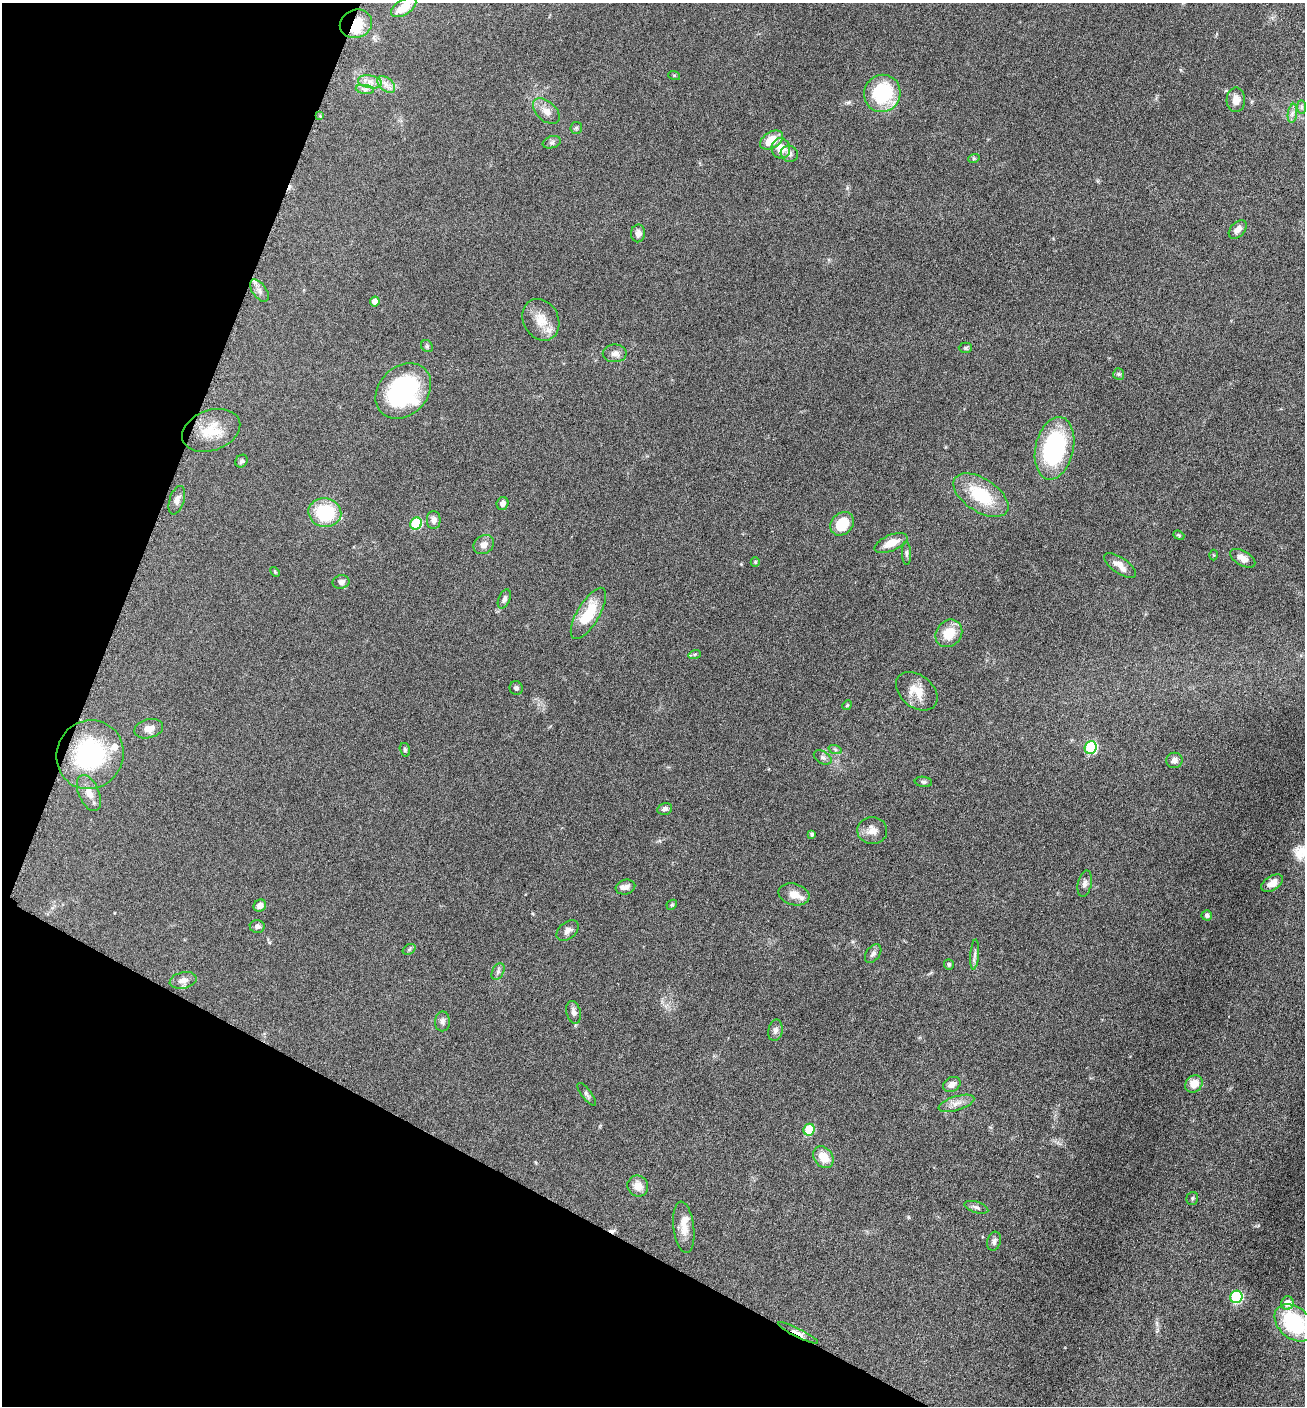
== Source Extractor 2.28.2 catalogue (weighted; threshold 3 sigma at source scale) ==
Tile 9 of 4 x 4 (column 1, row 3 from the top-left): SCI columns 286-1588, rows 1410-2813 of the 5649 x 5632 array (HDU 1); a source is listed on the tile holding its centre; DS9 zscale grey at full resolution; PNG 1307 x 1408 px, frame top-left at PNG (2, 3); each listed source drawn as its Kron ellipse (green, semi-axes under 4 px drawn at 4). Shown black and unused: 22% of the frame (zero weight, under 6 of 12 exposures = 1% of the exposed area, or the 3 px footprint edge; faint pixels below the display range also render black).
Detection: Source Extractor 2.28.2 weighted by HDU 2 'WHT'; one run over the whole footprint, this tile lists its part. Background 0.0873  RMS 0.0038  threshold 0.0156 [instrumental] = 3 sigma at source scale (4.09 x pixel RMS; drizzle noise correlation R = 1.36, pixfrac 0.8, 0.05/0.05 arcsec/px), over >= 5 px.
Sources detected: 104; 1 inside a brighter object's white glare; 1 cosmic-ray / hot-pixel residue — neither listed nor drawn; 2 inside a brighter listed object's ellipse — not listed separately; the other 100 listed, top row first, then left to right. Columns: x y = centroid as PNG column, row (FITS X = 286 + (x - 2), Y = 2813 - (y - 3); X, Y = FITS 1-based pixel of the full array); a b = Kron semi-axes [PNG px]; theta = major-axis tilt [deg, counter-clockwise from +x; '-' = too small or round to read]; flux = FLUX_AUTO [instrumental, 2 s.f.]
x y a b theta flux
404 7 14 7 33 6.1
356 24 16 14 22 8.4
674 75 6 4 -18 0.39
370 82 12 6 -10 2.3
386 84 10 6 -41 2
365 89 9 4 -8 0.97
882 93 19 18 - 28
1236 100 12 9 89 3.5
1301 107 7 4 -89 0.67
546 111 16 9 -42 3
1292 113 9 4 81 1.2
320 116 4 3 - 0.34
576 128 6 5 - 0.54
772 140 12 8 32 6.8
552 142 9 6 18 0.94
781 148 10 9 - 5.2
789 154 9 8 - 1.5
974 158 6 4 19 0.41
1238 229 11 7 45 2.3
638 233 9 7 87 1.7
259 291 13 7 -54 1.8
375 301 5 4 - 2.4
541 320 22 17 -62 6.6
427 346 6 5 - 0.65
965 348 7 5 2 0.59
615 353 12 9 1 2
1119 374 6 5 - 0.62
403 391 31 24 45 42
211 430 30 20 20 10
1054 448 32 19 77 42
242 461 7 6 - 0.91
981 495 31 16 -33 17
177 500 15 7 72 1.8
502 503 6 6 - 1.5
325 513 16 14 -12 20
434 520 9 7 90 1.5
416 524 6 5 - 25
842 524 13 10 45 9.7
1179 535 6 4 -22 0.44
891 543 17 8 23 4.6
484 544 11 9 33 2.1
906 553 11 4 -89 0.9
1213 555 5 3 - 0.33
1243 558 14 7 -30 3.1
755 562 5 4 - 0.37
1120 566 18 8 -34 3.3
275 572 6 3 -46 0.37
341 582 8 6 11 1.7
504 599 10 5 66 1.2
588 613 29 11 59 12
949 633 15 12 49 7.7
695 654 6 4 18 0.48
516 688 7 6 - 0.91
917 691 23 16 -39 6.1
847 705 5 4 - 0.37
149 729 14 9 13 3
1091 748 6 6 - 34
835 749 7 4 -20 0.64
405 750 7 5 -75 0.61
90 755 35 33 61 39
823 757 9 6 -30 1.1
1174 760 8 7 - 1.7
923 782 9 5 -7 0.74
89 793 19 10 -67 3.8
665 809 7 5 14 1.1
872 831 15 13 -3 3.3
812 834 4 3 - 0.71
1272 883 12 7 32 3.1
1085 884 13 7 78 1.4
625 887 10 7 15 1.9
794 894 16 10 -15 4
672 905 5 4 - 0.46
260 906 6 5 - 2
1207 915 5 5 - 0.9
257 926 7 6 - 1.3
568 931 13 8 41 1.8
409 949 7 5 32 0.6
873 954 10 6 53 1.2
975 954 15 4 85 1.2
949 964 5 5 - 0.62
498 972 9 6 64 1
183 980 14 8 13 2.5
574 1012 11 7 -76 1.7
442 1021 10 7 88 1.3
775 1030 11 7 79 1.4
952 1084 9 7 27 2.1
1194 1084 9 8 - 4.6
587 1094 14 5 -53 0.98
956 1103 18 7 17 2.7
809 1130 6 5 - 13
823 1157 12 9 -53 5.9
638 1186 11 10 - 3.8
1192 1198 6 6 - 0.6
976 1207 12 5 -18 1
684 1227 26 10 -83 4.7
994 1241 10 6 73 1.2
1236 1297 6 6 - 36
1287 1303 6 6 - 3.2
1294 1323 22 15 -42 30
798 1333 22 4 -27 2.1
Overlapping masked pixels (flux is a lower limit): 2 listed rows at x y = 356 24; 798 1333
Isophote crosses this tile's border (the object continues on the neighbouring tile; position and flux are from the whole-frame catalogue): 1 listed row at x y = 1294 1323